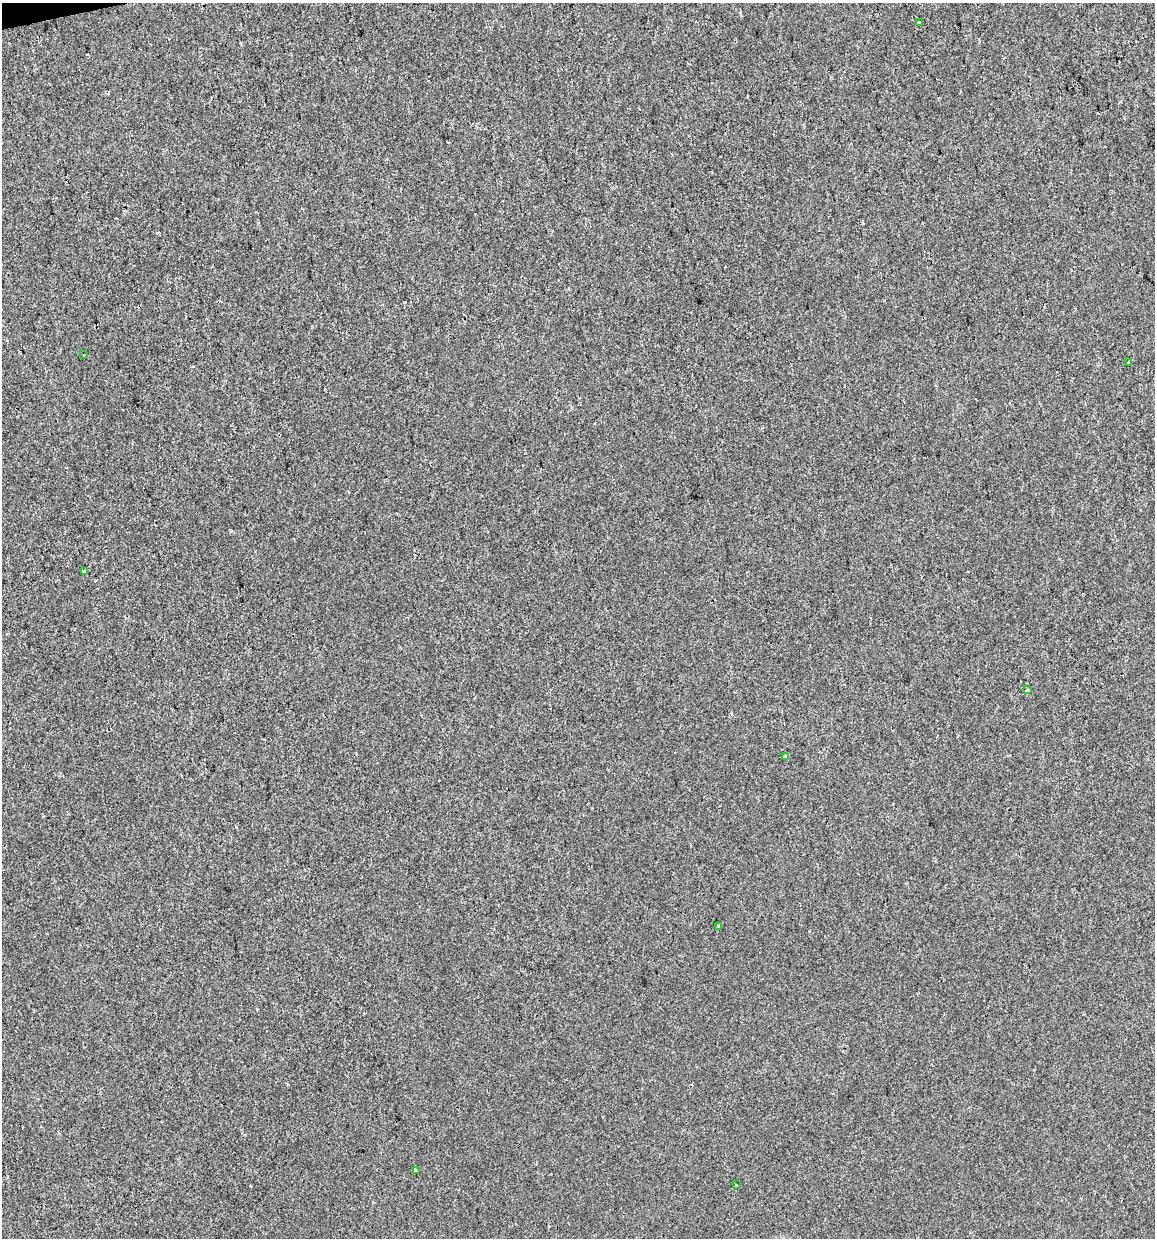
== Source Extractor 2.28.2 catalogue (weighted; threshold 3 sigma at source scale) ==
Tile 11 of 4 x 4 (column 3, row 3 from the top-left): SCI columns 2340-3492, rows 1237-2472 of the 4724 x 4944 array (HDU 1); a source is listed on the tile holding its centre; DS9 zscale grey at full resolution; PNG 1157 x 1240 px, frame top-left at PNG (2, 3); each listed source drawn as its Kron ellipse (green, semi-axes under 4 px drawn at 4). Shown black and unused: <1% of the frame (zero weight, under 2 of 3 exposures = <1% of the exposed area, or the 3 px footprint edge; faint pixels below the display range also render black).
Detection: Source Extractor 2.28.2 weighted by HDU 2 'WHT'; one run over the whole footprint, this tile lists its part. Background -8.66e-04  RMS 0.0043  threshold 0.0192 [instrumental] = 3 sigma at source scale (4.5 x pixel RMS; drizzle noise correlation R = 1.50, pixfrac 1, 0.0396/0.0396 arcsec/px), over >= 5 px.
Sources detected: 11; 2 cosmic-ray / hot-pixel residue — neither listed nor drawn; the other 9 listed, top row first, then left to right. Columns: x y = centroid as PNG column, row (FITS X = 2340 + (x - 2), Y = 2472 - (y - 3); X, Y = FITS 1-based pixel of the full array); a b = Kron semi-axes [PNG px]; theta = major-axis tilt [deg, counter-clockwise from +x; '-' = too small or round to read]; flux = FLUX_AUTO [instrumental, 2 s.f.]
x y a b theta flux
919 22 4 3 - 1.1
84 355 3 2 - 0.69
1129 363 4 3 - 2.1
84 572 4 3 - 1.2
1027 690 3 3 - 1.5
785 757 4 4 - 2.4
718 926 3 3 - 0.57
416 1171 3 3 - 1.9
736 1185 3 3 - 0.45